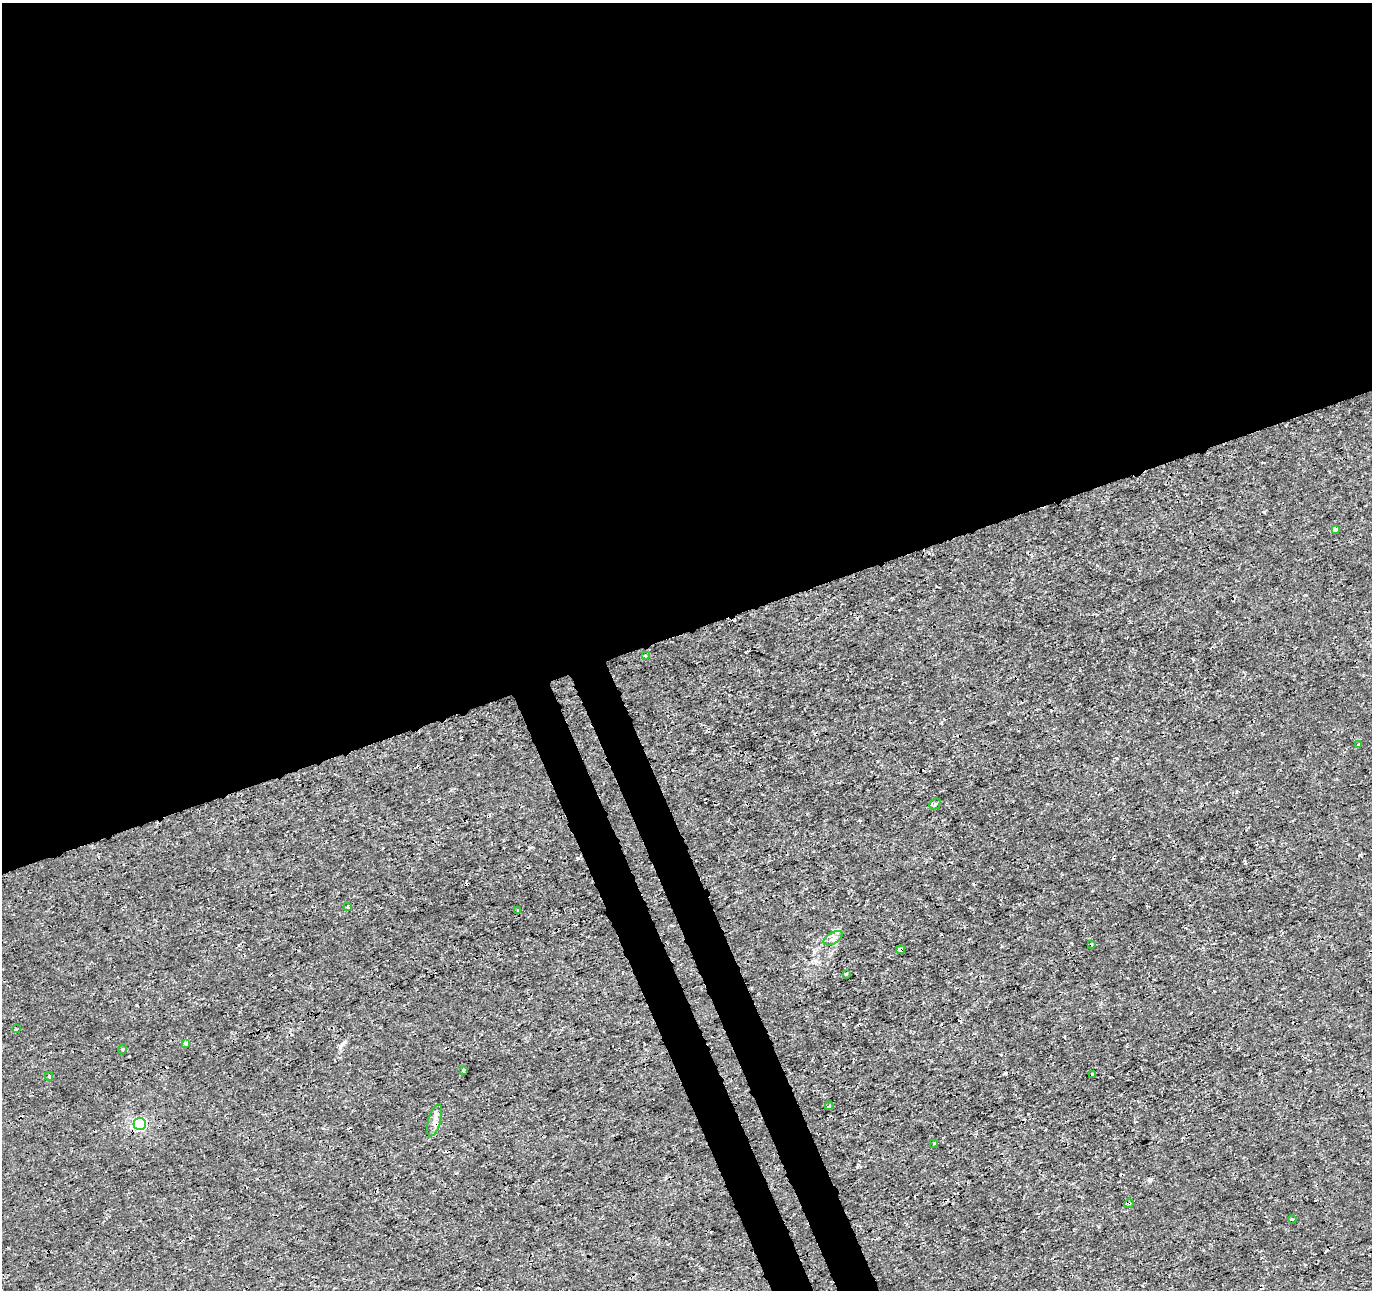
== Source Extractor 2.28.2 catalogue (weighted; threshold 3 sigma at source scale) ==
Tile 2 of 4 x 4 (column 2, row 1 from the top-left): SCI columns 1425-2794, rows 3963-5250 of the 5593 x 5401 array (HDU 1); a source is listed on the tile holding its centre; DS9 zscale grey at full resolution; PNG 1374 x 1292 px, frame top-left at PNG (2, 3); each listed source drawn as its Kron ellipse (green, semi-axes under 4 px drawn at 4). Shown black and unused: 52% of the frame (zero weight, under 3 of 4 exposures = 5% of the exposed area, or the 3 px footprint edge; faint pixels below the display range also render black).
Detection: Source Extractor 2.28.2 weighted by HDU 2 'WHT'; one run over the whole footprint, this tile lists its part. Background 5.43e-05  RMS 9.8e-04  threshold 0.00442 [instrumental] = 3 sigma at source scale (4.5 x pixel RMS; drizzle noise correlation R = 1.50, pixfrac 1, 0.0396/0.0396 arcsec/px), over >= 5 px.
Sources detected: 28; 6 cosmic-ray / hot-pixel residue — neither listed nor drawn; the other 22 listed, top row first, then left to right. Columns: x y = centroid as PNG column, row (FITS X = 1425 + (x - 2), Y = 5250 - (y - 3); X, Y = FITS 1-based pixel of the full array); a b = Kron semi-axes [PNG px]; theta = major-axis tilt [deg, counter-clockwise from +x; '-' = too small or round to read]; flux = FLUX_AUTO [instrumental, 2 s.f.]
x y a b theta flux
1335 529 4 3 - 0.56
645 656 3 3 - 0.11
1358 744 4 3 - 0.11
935 804 6 4 45 0.19
348 907 3 3 - 0.3
517 910 3 2 - 0.1
833 938 10 5 31 0.47
1091 944 3 2 - 0.074
901 950 4 4 - 0.25
846 974 3 2 - 0.11
16 1029 3 3 - 0.11
185 1043 3 3 - 0.41
123 1049 5 3 - 0.079
463 1070 3 3 - 0.21
1092 1074 3 2 - 0.11
49 1076 4 3 - 0.14
829 1106 4 4 - 0.096
434 1120 17 6 74 0.63
140 1124 6 6 - 14
934 1143 3 2 - 0.11
1129 1203 5 3 - 0.13
1292 1219 4 3 - 0.12
Overlapping masked pixels (flux is a lower limit): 3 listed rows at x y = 901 950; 140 1124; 1129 1203
Unlisted compact peaks at least as high as the median listed source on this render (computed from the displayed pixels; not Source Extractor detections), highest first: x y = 1149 1180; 1264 512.